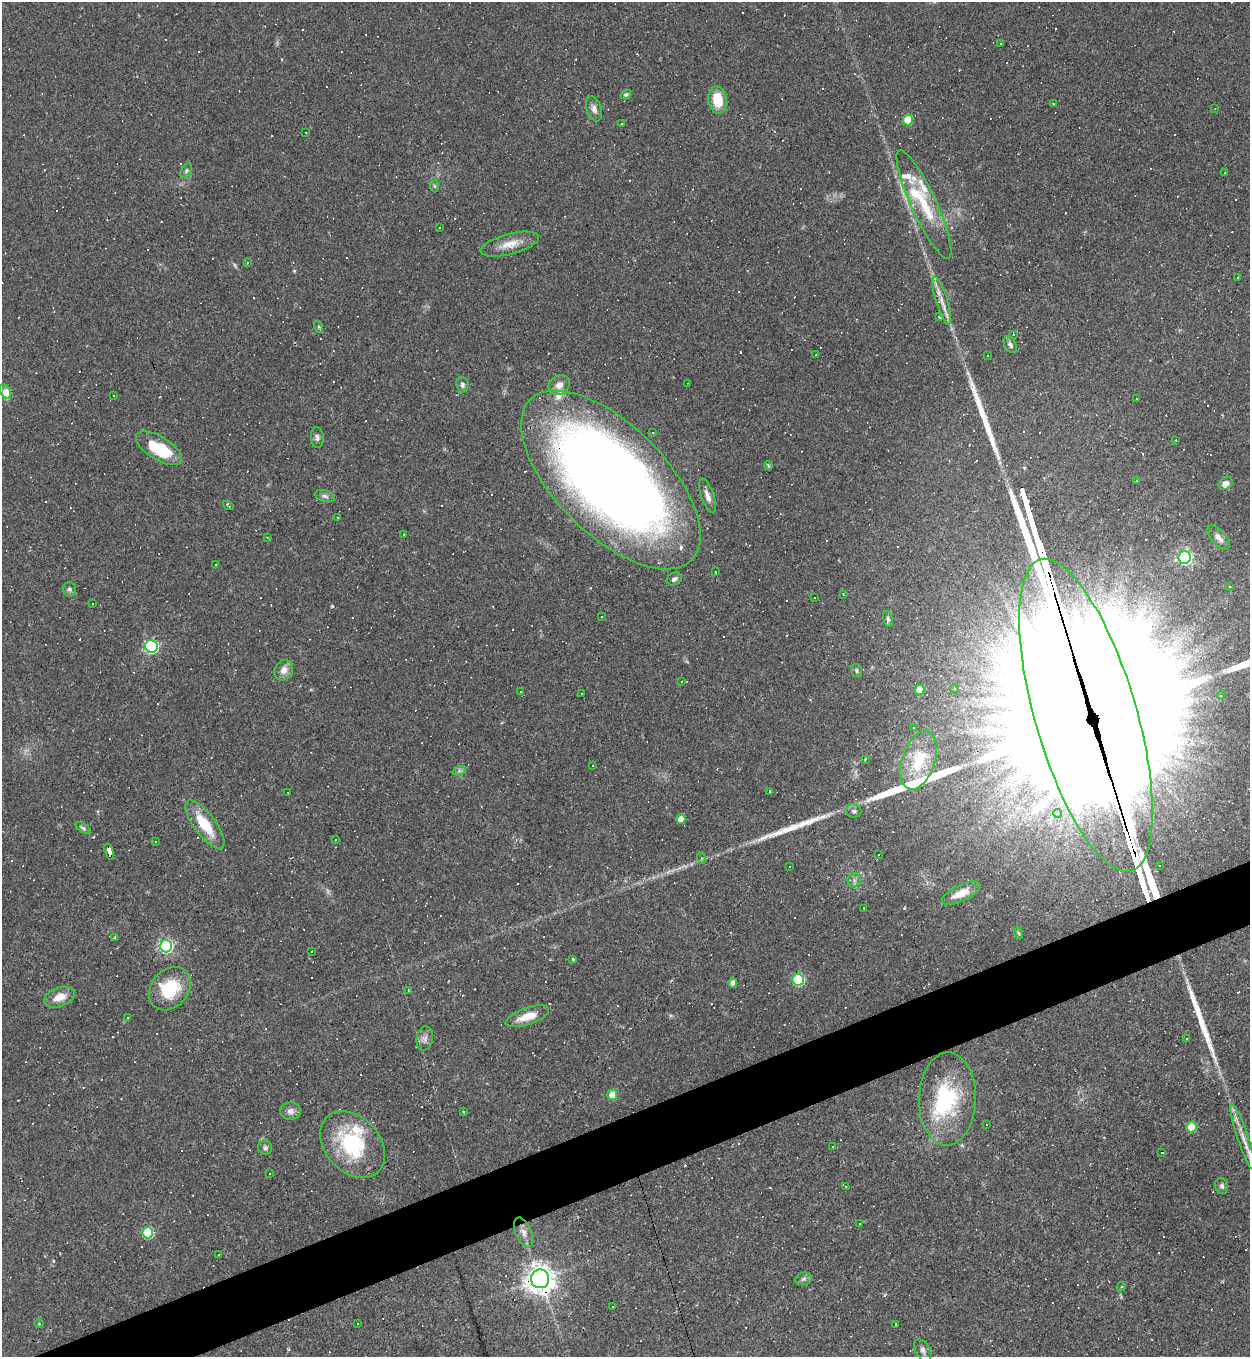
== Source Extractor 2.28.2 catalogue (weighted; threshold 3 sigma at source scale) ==
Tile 7 of 4 x 4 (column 3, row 2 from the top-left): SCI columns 2640-3887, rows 2712-4066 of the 5406 x 5422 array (HDU 1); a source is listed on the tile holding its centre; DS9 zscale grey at full resolution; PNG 1252 x 1359 px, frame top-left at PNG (2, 2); each listed source drawn as its Kron ellipse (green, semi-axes under 4 px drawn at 4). Shown black and unused: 4% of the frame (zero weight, under 2 of 3 exposures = <1% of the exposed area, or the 3 px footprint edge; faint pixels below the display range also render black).
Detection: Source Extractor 2.28.2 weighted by HDU 2 'WHT'; one run over the whole footprint, this tile lists its part. Background 0.0453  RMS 0.005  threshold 0.0224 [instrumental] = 3 sigma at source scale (4.5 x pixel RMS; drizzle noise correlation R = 1.50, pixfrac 1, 0.05/0.05 arcsec/px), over >= 5 px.
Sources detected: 292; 1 too faint to see at this stretch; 3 inside a brighter object's white glare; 146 cosmic-ray / hot-pixel residue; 6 long thin detections or spike segments (spike, bleed or trail) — neither listed nor drawn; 8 inside a brighter listed object's ellipse — not listed separately; the other 128 listed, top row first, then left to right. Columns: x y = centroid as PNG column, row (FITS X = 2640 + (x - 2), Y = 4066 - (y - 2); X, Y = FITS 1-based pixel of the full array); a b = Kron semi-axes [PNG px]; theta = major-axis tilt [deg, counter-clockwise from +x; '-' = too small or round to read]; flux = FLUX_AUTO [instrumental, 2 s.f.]
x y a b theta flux
1000 44 3 3 - 0.86
626 95 5 4 - 0.72
718 100 14 9 -84 13
1054 103 3 2 - 0.56
1215 108 3 2 - 0.32
594 109 13 7 -71 2.5
908 120 5 5 - 17
622 123 3 2 - 0.56
306 133 3 2 - 0.35
186 171 8 5 61 1.1
1225 173 3 3 - 0.4
435 186 6 4 -88 0.6
924 204 59 12 -65 22
440 227 3 2 - 0.62
510 244 30 10 14 7.7
248 262 3 2 - 0.42
1238 277 3 3 - 0.61
942 301 25 6 -73 5.2
939 317 3 3 - 11
319 327 6 4 -71 0.7
1013 334 3 2 - 0.28
1010 345 9 5 -61 1.7
816 355 3 2 - 0.45
988 356 3 2 - 0.56
688 383 2 2 - 0.38
462 385 8 6 -84 1.6
559 385 11 9 34 3.8
5 392 8 5 -60 13
114 396 3 2 - 0.47
1137 398 3 3 - 1.3
653 432 2 2 - 0.41
317 437 10 6 -88 1.7
1176 440 3 2 - 0.32
159 448 26 11 -31 24
768 465 4 3 - 1.5
611 480 114 55 -45 690
1136 480 3 3 - 5.5
1226 484 7 6 - 2.6
325 496 10 5 -16 1.5
707 496 18 6 -71 3.2
228 505 5 3 - 1.1
337 518 3 2 - 0.62
403 534 3 2 - 0.77
267 537 3 3 - 0.34
1218 537 14 7 -48 3.1
1185 557 6 6 - 110
216 564 3 2 - 0.4
716 572 3 3 - 2.6
674 579 8 6 26 1.6
1230 587 4 3 - 0.58
69 589 7 6 - 1.3
843 594 3 3 - 0.43
814 598 3 2 - 0.64
93 604 3 2 - 0.49
602 617 3 2 - 0.41
888 619 8 4 -76 1
151 646 6 6 - 88
284 670 10 9 - 4
857 671 7 5 -73 0.83
681 681 3 3 - 0.9
954 689 4 4 - 0.81
920 690 5 5 - 10
521 692 4 3 - 0.41
582 693 3 2 - 0.33
1221 695 4 3 - 0.44
1086 715 162 51 -74 55000
914 728 3 2 - 0.54
865 759 3 3 - 1.6
919 760 30 16 72 15
593 766 3 2 - 0.74
459 771 7 4 18 1.1
769 791 3 2 - 0.43
288 793 3 2 - 0.48
854 811 7 6 - 1.5
1058 813 4 4 - 2.5
681 819 4 4 - 5.2
205 824 29 11 -53 17
83 828 8 4 -30 0.98
335 840 3 3 - 0.94
155 842 2 2 - 0.36
109 852 8 4 -73 150
879 855 3 2 - 0.45
701 858 5 3 - 0.57
790 866 3 3 - 0.94
1160 866 3 2 - 0.64
854 880 6 6 - 1.5
961 893 21 8 25 7.4
864 908 2 2 - 0.39
1018 933 6 4 -69 0.6
115 938 3 3 - 2.5
166 946 6 6 - 98
312 952 3 3 - 15
573 959 3 3 - 0.62
798 979 6 5 - 53
733 983 4 4 - 3.7
170 989 24 18 49 23
408 990 3 2 - 0.4
59 997 16 9 21 6.3
527 1016 23 8 19 8.3
128 1017 2 2 - 0.37
425 1038 12 8 82 2.5
1187 1039 2 2 - 0.3
612 1095 5 5 - 11
947 1099 46 28 88 40
291 1111 10 8 5 2.8
464 1112 3 3 - 0.61
986 1124 3 2 - 0.51
1191 1127 5 5 - 15
1243 1137 35 5 -71 6.1
352 1144 38 27 -48 43
832 1146 3 3 - 0.94
265 1148 7 7 - 1.3
1162 1153 3 3 - 9.9
270 1173 2 2 - 0.39
846 1186 3 2 - 0.69
1222 1186 8 6 -74 1.5
859 1223 3 3 - 5.3
524 1232 16 8 -67 3.7
148 1233 5 5 - 38
219 1255 3 3 - 0.95
540 1279 9 9 - 590
803 1279 8 6 16 1.4
1121 1287 5 4 - 0.6
612 1307 3 2 - 0.3
357 1323 3 3 - 1.3
39 1324 5 3 - 0.4
895 1324 3 3 - 1.8
923 1350 12 7 -60 2.1
Overlapping masked pixels (flux is a lower limit): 5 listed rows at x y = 611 480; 1086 715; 205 824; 109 852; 540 1279
Unlisted compact peaks at least as high as the median listed source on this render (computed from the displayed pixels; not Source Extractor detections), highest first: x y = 332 606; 294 271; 53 1261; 962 1145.